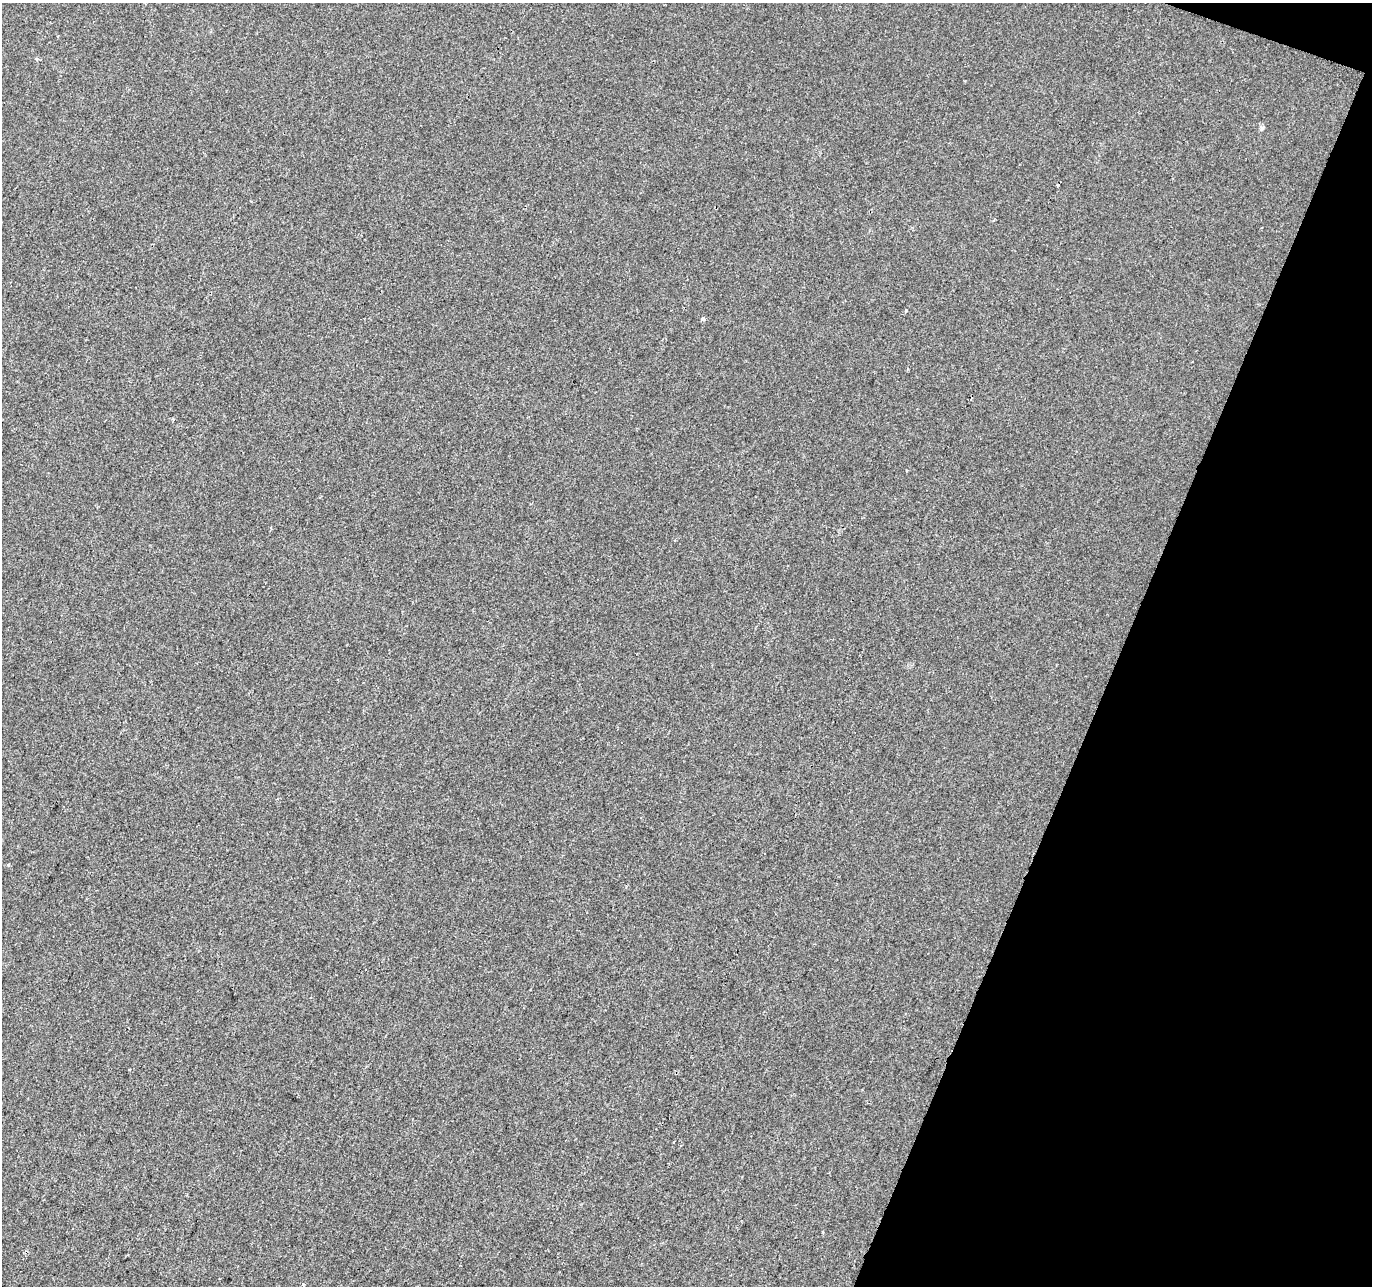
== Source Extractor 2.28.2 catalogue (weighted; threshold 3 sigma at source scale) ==
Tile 8 of 4 x 4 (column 4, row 2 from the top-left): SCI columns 4117-5486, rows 2848-4131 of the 5486 x 5628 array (HDU 1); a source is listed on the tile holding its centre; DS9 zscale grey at full resolution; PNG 1374 x 1288 px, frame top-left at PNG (2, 3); no overlay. Shown black and unused: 19% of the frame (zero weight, under 2 of 3 exposures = <1% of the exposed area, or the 3 px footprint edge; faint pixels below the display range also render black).
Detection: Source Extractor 2.28.2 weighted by HDU 2 'WHT'; one run over the whole footprint, this tile lists its part. Background 0.00144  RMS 0.0047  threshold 0.0211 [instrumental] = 3 sigma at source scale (4.5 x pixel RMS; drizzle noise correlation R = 1.50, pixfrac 1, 0.0396/0.0396 arcsec/px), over >= 5 px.
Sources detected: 8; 1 cosmic-ray / hot-pixel residue — not listed; the other 7 listed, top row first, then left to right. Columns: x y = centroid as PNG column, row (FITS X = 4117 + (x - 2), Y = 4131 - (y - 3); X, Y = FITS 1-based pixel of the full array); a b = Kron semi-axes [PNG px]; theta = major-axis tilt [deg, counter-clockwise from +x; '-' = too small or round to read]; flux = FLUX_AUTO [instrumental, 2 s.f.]
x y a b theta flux
1262 128 6 5 - 0.82
906 311 3 3 - 1.5
703 319 5 4 - 1.5
907 470 3 2 - 0.44
8 864 3 3 - 1.5
366 969 3 2 - 0.75
303 1284 4 3 - 0.41